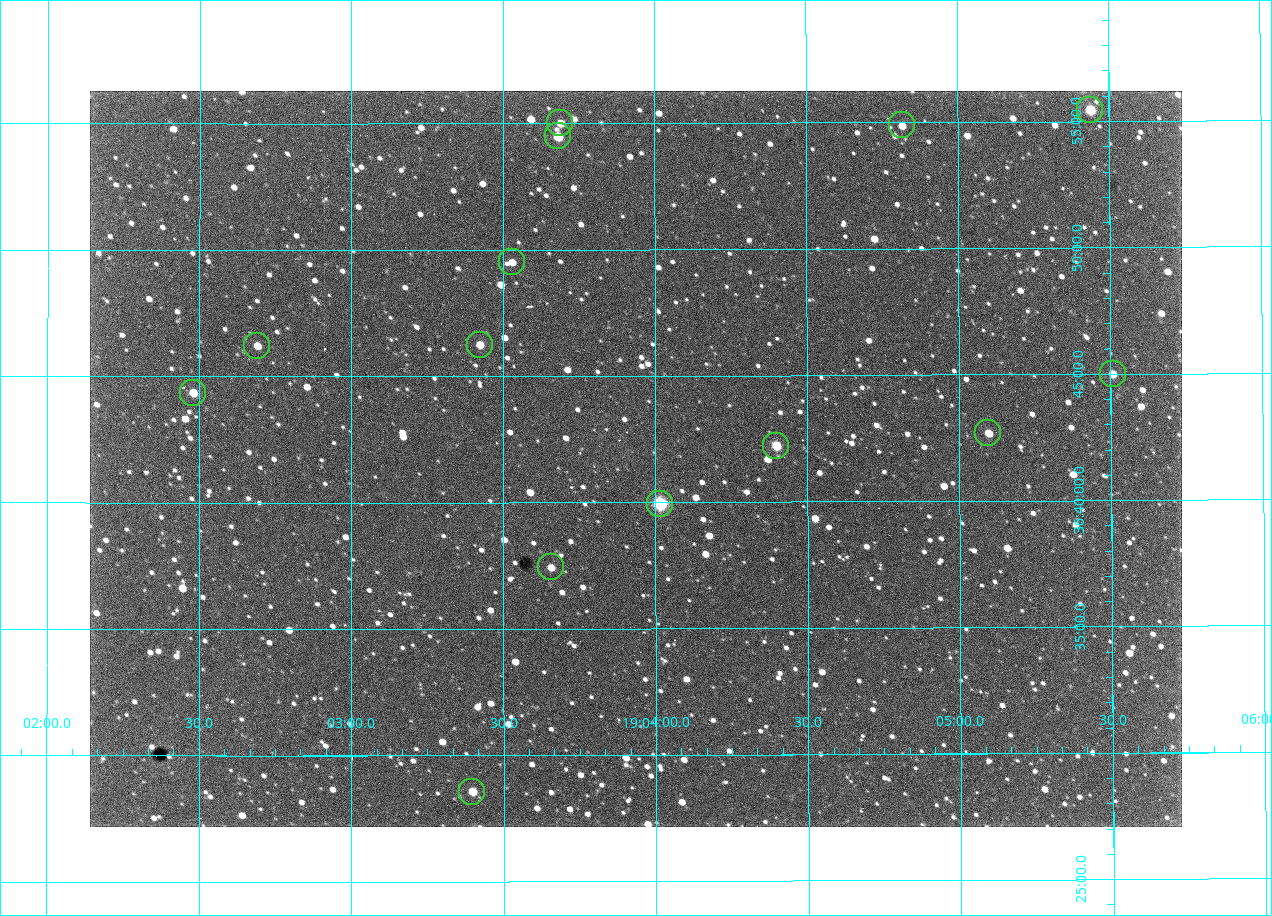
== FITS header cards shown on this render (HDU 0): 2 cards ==
NAXIS1  =                 1092 /fastest changing axis
NAXIS2  =                  736 /next to fastest changing axis

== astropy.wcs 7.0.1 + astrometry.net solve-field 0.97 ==
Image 1092 x 736 px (HDU 0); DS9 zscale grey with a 90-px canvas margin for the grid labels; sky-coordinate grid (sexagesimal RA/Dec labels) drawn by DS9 from the SOLVED WCS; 14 Tycho-2 reference stars matched to detected sources circled (green)
Header WCS: none
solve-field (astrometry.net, Tycho-2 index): SOLVED blind (the file carries no WCS)
Solved WCS: RA---TAN-SIP/DEC--TAN-SIP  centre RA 19:03:56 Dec +36:42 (285.98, +36.70 deg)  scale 2.37 arcsec/px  FOV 43.2' x 29.1'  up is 0 deg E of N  parity flipped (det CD > 0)
(file carries no celestial WCS; the grid is the blind solution)
Tycho-2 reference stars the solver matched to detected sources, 14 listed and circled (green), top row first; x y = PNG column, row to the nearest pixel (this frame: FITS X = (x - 90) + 1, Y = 736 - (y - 91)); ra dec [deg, ICRS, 3 dp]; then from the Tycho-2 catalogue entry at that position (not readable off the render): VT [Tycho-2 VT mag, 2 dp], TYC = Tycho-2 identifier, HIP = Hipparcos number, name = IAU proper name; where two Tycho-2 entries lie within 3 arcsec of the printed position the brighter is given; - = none
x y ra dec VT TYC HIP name
1090 110 286.360 +36.924 9.83 2652-14-1 - -
560 123 285.922 +36.917 10.48 2652-1249-1 - -
902 125 286.204 +36.915 10.94 2652-350-1 - -
558 136 285.920 +36.908 9.57 2652-218-1 - -
512 262 285.882 +36.825 10.95 2652-329-1 - -
480 345 285.856 +36.771 11.11 2652-1253-1 - -
257 346 285.672 +36.770 11.14 2651-2527-1 - -
1113 374 286.377 +36.750 10.72 2652-110-1 - -
193 393 285.620 +36.739 11.03 2651-1906-1 - -
988 433 286.274 +36.711 10.88 2652-1070-1 - -
776 446 286.100 +36.704 10.14 2652-1649-1 - -
660 504 286.004 +36.666 8.52 2652-1368-1 - -
551 567 285.914 +36.624 11.11 2652-845-1 - -
472 792 285.849 +36.476 10.21 2652-1424-1 - -